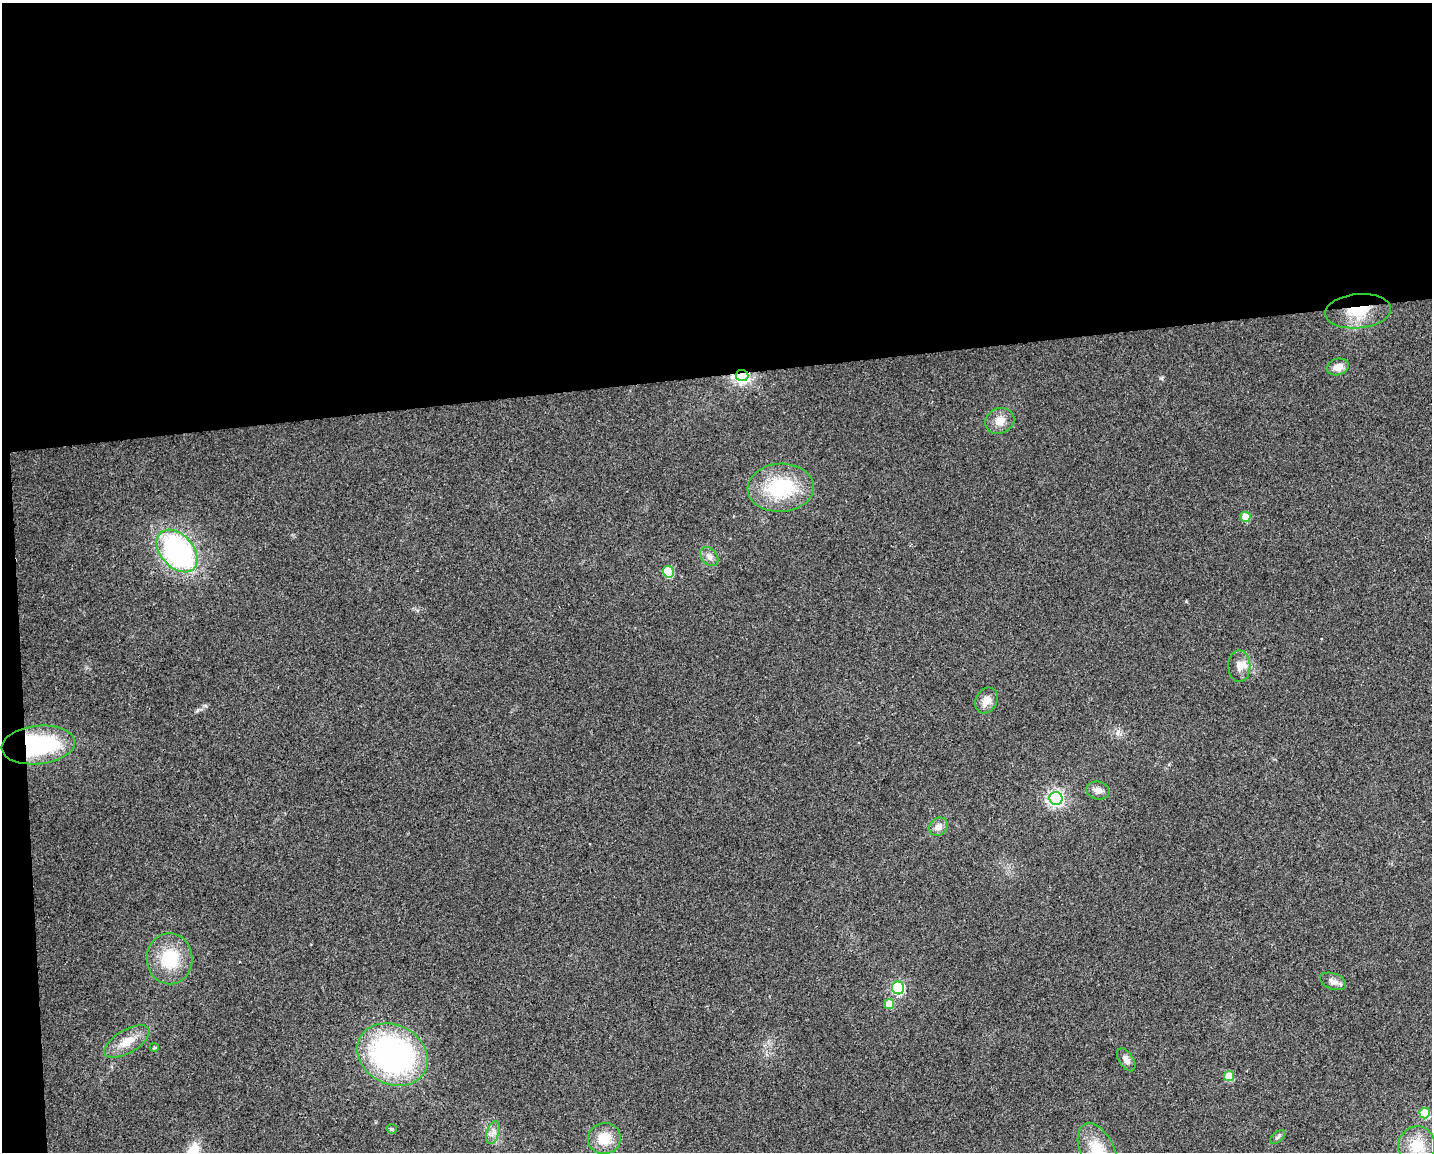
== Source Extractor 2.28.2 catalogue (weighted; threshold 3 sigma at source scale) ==
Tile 1 of 3 x 4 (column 1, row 1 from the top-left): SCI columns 10-1439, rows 3450-4599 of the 4352 x 4599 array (HDU 1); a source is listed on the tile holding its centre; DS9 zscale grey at full resolution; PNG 1434 x 1154 px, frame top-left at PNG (2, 3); each listed source drawn as its Kron ellipse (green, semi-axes under 4 px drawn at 4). Shown black and unused: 34% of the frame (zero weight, under 2 of 3 exposures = <1% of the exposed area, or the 3 px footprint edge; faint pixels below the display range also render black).
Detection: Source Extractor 2.28.2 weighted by HDU 2 'WHT'; one run over the whole footprint, this tile lists its part. Background 0.0444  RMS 0.0069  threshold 0.0309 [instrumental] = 3 sigma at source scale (4.5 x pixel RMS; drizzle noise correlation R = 1.50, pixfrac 1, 0.0396/0.0396 arcsec/px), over >= 5 px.
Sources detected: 31; all 31 listed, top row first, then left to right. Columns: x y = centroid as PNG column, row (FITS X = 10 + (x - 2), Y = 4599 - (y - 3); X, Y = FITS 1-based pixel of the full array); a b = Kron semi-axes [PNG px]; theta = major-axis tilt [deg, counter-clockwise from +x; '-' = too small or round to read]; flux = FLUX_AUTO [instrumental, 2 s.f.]
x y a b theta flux
1358 311 33 17 5 22
1338 367 11 8 17 5.8
742 375 6 5 - 240
1000 421 15 12 25 7.6
781 488 33 24 3 47
1245 517 5 5 - 17
177 551 24 16 -48 140
709 557 11 7 -49 3.5
668 572 6 5 - 35
1239 666 16 11 -89 6.7
986 700 13 10 61 5.9
38 745 37 19 6 79
1098 790 12 9 -14 4.2
1056 798 6 6 - 210
939 827 10 8 40 4.5
170 959 25 23 -88 29
1333 981 13 8 -19 4
898 988 6 6 - 87
889 1004 5 5 - 14
127 1042 25 11 30 11
154 1047 4 3 - 0.88
392 1055 37 29 -27 170
1126 1060 13 7 -57 3.6
1229 1076 5 5 - 20
1425 1113 5 5 - 26
392 1129 5 5 - 0.9
493 1132 12 6 74 3.5
1278 1137 9 5 38 1.6
604 1138 16 15 - 14
1417 1146 19 18 - 18
1097 1151 29 17 -65 24
Overlapping masked pixels (flux is a lower limit): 3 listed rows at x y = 1358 311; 742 375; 38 745
Isophote crosses this tile's border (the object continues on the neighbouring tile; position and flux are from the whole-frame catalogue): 1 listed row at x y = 1097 1151
Unlisted compact peaks at least as high as the median listed source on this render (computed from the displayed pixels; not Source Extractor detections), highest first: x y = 1161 378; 1186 601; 198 710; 1118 731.